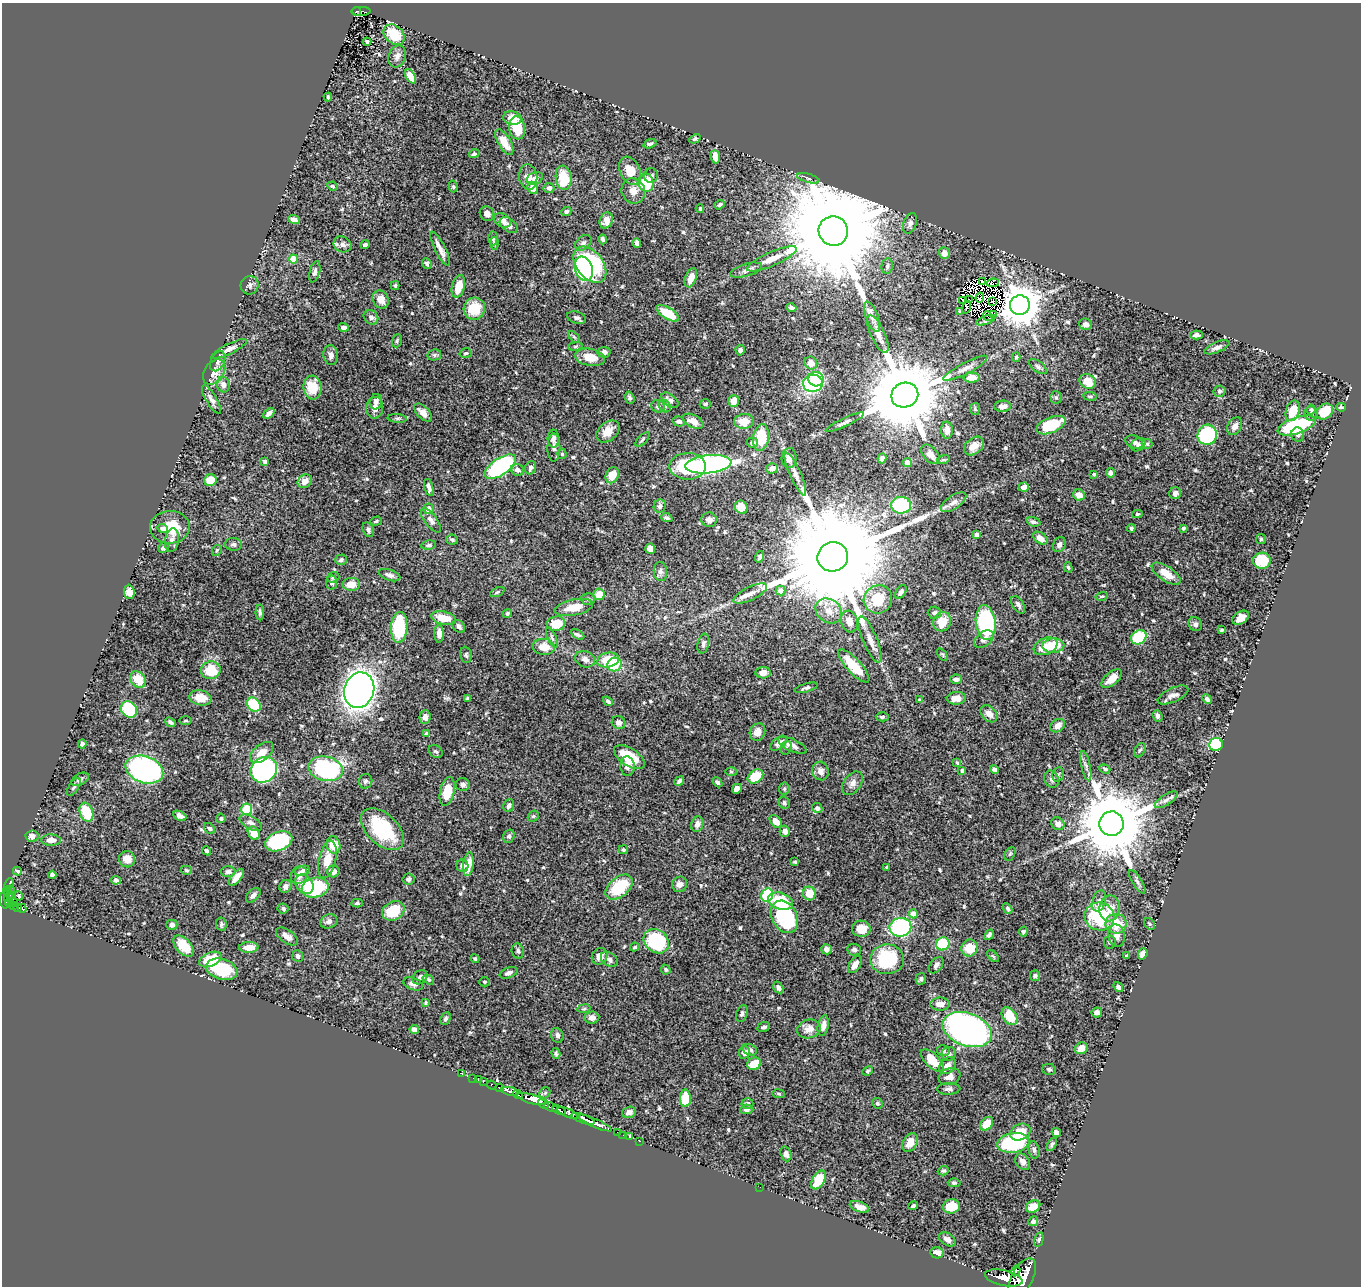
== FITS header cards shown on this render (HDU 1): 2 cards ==
NAXIS1  =                 1359
NAXIS2  =                 1284

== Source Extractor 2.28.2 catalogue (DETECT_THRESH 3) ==
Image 1359 x 1284 px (HDU 1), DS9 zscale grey, 1 PNG px = 1 image px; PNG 1363 x 1288 px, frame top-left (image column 1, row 1284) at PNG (2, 3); each listed source drawn as its Kron ellipse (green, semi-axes under 4 px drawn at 4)
Background 0.609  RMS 0.014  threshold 0.0425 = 3 sigma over >= 5 px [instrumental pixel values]
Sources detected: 599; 6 with non-positive FLUX_AUTO (blend fragments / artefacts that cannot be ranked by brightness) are neither listed nor drawn; of the other 593, the 500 brightest by FLUX_AUTO listed and drawn (93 fainter detections omitted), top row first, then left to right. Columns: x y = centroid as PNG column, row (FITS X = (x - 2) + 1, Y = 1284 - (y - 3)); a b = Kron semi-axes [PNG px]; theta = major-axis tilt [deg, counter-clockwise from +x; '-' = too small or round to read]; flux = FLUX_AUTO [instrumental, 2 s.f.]
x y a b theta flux
356 11 5 3 - 28
361 11 9 4 0 87
394 35 12 9 -43 31
367 42 4 3 - 2.4
397 56 11 8 73 4.8
410 76 8 4 -60 15
328 97 4 2 - 1.6
512 118 9 6 -13 13
517 128 11 8 -82 23
695 139 6 3 28 1.5
504 142 14 6 -60 12
650 144 7 4 18 2.3
474 154 5 4 - 2
715 157 7 4 -84 7.9
630 171 15 10 -64 15
651 175 7 7 - 3.3
528 177 13 9 -82 8.2
535 178 8 6 21 4.4
564 178 12 8 -83 26
808 178 11 4 -15 2.4
646 183 9 7 -80 33
332 186 5 3 - 1.3
453 186 6 4 -74 1.6
533 188 6 5 - 9.7
549 188 5 5 - 3.2
633 191 13 11 -63 8.7
720 205 6 4 36 2.1
700 208 4 3 - 1.3
566 211 5 4 - 2.2
487 214 7 7 - 5.2
294 220 5 4 - 5.6
503 220 9 6 -26 6.3
606 220 8 6 65 8.2
910 223 11 6 70 3.8
509 225 10 6 -36 4.9
833 231 15 14 - 33000
493 238 7 4 89 1.8
603 239 5 3 - 1.9
583 243 9 6 40 3
637 243 5 4 - 4.2
342 244 9 7 -25 4.6
494 244 6 4 -86 1.7
365 245 4 3 - 2.4
440 249 19 5 -63 7
944 253 6 5 - 5
293 259 4 4 - 21
772 259 27 7 24 13
427 263 5 4 - 2.2
590 265 20 13 -52 130
887 266 7 5 80 2.6
584 269 12 9 -70 79
746 270 16 6 16 4.3
315 272 11 5 75 2.7
691 278 10 5 70 9.9
983 282 3 2 - 2.3
993 283 6 3 8 1.9
250 285 9 9 - 3.8
395 286 4 3 - 1.6
458 286 11 6 74 15
980 298 5 2 - 3.8
381 299 9 8 - 9.7
969 299 2 2 - 1.4
963 300 4 2 - 2.2
992 302 3 2 - 1.6
1020 305 10 9 - 3000
966 307 6 2 75 1.7
791 308 5 4 - 2.2
474 309 11 10 - 26
960 312 3 3 - 1.4
668 313 13 5 -32 24
993 315 3 2 - 2.6
988 316 5 2 - 1.3
371 317 8 6 -43 3.7
872 317 16 6 -70 4.7
576 318 10 6 -18 2.9
986 320 10 3 21 3.1
1086 324 7 5 -15 3.9
344 327 5 4 - 3.7
878 334 20 7 -65 6.9
1197 335 6 4 -1 3.5
574 337 7 4 -45 1.5
397 341 6 5 - 1.6
575 346 7 4 8 1.3
1217 347 13 5 23 4.2
229 349 19 5 26 5.1
740 350 5 4 - 3
604 352 6 5 - 3.9
466 353 6 4 15 1.5
331 355 10 7 -81 4.9
434 355 7 5 13 2
590 357 15 8 -10 15
1016 357 5 4 - 1.3
218 361 10 7 65 4.8
811 363 7 6 - 7.4
1038 367 10 5 -37 2.7
965 368 25 5 27 7
214 372 14 9 54 9.8
972 378 8 5 2 9.9
816 379 8 7 - 43
1088 381 8 7 - 15
813 383 10 8 7 74
223 385 8 6 -77 4.5
312 387 12 9 -84 23
1219 391 6 5 - 1.9
905 395 14 12 20 15000
1090 396 7 3 -7 1.3
1056 397 6 5 - 1.7
629 398 6 5 - 2.2
211 399 16 5 -59 4.2
670 400 10 6 -40 4
734 401 6 5 - 8.5
376 402 8 6 76 3.4
705 404 6 4 2 1.6
658 406 7 6 - 3
665 406 7 5 -47 2.3
1002 406 8 5 4 5.3
1341 407 5 3 - 1.4
375 408 11 8 86 6.9
975 409 6 5 - 1.5
1311 409 5 4 - 1.5
1293 411 10 6 72 24
1325 411 9 7 39 24
269 413 7 4 39 4
423 413 11 6 -46 7.1
1311 413 7 6 - 2.7
397 418 10 4 -4 2.1
679 421 6 5 - 3.2
693 421 11 6 -27 9.4
744 421 10 7 4 13
845 422 21 3 25 3.2
1051 425 15 7 22 39
1297 425 20 8 18 90
1235 426 9 7 60 5.5
947 430 8 6 -86 5.3
608 431 13 9 42 13
1207 435 10 9 - 97
1298 435 7 6 - 3.3
761 437 13 8 81 37
553 439 9 6 89 3.6
643 439 9 4 46 1.7
1134 442 9 6 -20 3.8
752 443 5 5 - 2.9
1147 444 5 5 - 1.5
1138 445 8 6 39 3.2
974 446 11 7 38 8.2
554 447 14 6 90 4.2
562 454 5 4 - 1.6
930 454 11 7 -50 5.6
789 458 10 7 85 6.3
882 458 5 4 - 6.3
943 460 6 4 17 1.3
265 461 4 3 - 2
907 463 4 4 - 17
708 464 23 9 6 220
688 466 18 13 0 62
500 467 18 8 34 130
531 468 7 5 67 2.9
772 468 5 5 - 5.9
517 470 6 5 - 4
1110 473 5 4 - 2.7
795 474 23 5 -66 6.6
1094 474 3 3 - 1.4
612 475 8 6 65 15
210 480 6 6 - 18
305 481 8 6 34 7.4
429 487 9 4 -74 3.8
1024 487 5 4 - 7.8
1175 493 6 6 - 4.3
1079 495 6 5 - 7.7
954 502 14 6 35 5.4
901 505 10 8 -2 57
660 506 7 6 - 2.7
741 507 7 6 - 17
428 509 5 5 - 7.8
1137 514 5 4 - 1.3
667 518 6 4 -21 2.1
431 520 14 6 -53 5.1
709 520 7 7 - 4.2
376 521 6 4 17 1.6
1033 522 7 4 -20 2.7
170 527 20 16 3 26
162 528 5 4 - 2.7
1131 528 4 3 - 1.7
1183 528 3 3 - 1.8
368 530 7 5 -66 2.9
977 535 4 4 - 6.7
1040 538 8 5 -37 7.3
1261 539 5 5 - 1.5
172 540 12 7 80 5
452 540 6 5 - 2.1
233 544 9 6 -2 2.8
428 545 7 4 6 2.1
1059 545 8 6 63 3.4
163 548 6 5 - 3.6
650 549 5 5 - 7.7
217 550 6 4 59 1.4
760 557 6 4 73 2.2
833 557 15 14 - 45000
341 560 6 5 - 2.3
1262 561 9 8 - 35
1068 567 5 4 - 1.5
660 571 10 6 -84 3.5
1166 574 17 7 -34 15
389 575 11 5 -18 3.8
333 577 6 5 - 2.4
332 583 7 5 -84 2.9
351 584 9 6 0 12
781 591 5 5 - 8.9
129 592 7 5 -86 8.6
497 592 8 4 26 1.8
901 592 7 4 58 3.2
750 593 18 6 27 6.7
599 594 6 5 - 15
1102 596 6 4 15 1.5
588 599 7 5 -3 2.1
878 599 14 14 - 31
1018 605 10 5 -59 3.4
574 607 19 8 11 17
829 611 14 11 -36 12
260 612 8 4 -89 2.2
507 613 5 4 - 1.8
934 613 6 6 - 2.9
444 618 12 6 -12 17
1241 618 9 6 34 7.6
849 621 11 8 -72 9.1
942 622 10 8 59 19
986 622 17 10 -82 130
556 624 9 7 8 23
1195 624 7 6 - 2.9
459 626 7 5 -44 4
399 627 15 8 87 63
1221 630 3 3 - 1.3
439 634 9 5 -88 5.1
577 634 7 4 -28 1.9
1139 637 8 6 35 56
552 638 11 4 -66 2.7
870 639 25 7 -68 9.2
984 639 11 7 36 4.9
703 644 10 5 77 3
1045 646 12 8 23 18
1053 646 11 7 3 28
544 647 11 8 -8 15
942 654 7 3 -54 1.3
466 655 8 5 -82 1.9
585 659 10 8 -21 5.6
608 660 11 7 12 24
615 665 7 6 - 25
854 666 21 7 -47 29
211 670 10 9 - 29
763 673 7 5 5 5.7
138 679 9 7 -52 19
956 679 6 4 -5 3.4
1112 679 12 6 40 11
806 688 12 4 16 2.3
359 690 18 15 72 980
1173 695 17 7 25 5
200 698 11 7 -11 15
468 698 4 3 - 1.7
956 698 9 6 4 9.5
1207 699 5 4 - 2.9
919 700 4 3 - 1.3
608 701 5 3 - 2
254 705 8 6 -43 37
129 709 9 7 -44 56
989 714 10 7 -46 6.3
1157 716 6 4 -70 2.6
425 717 7 5 86 5.2
882 717 6 4 0 2.2
185 721 6 3 0 1.3
170 722 5 3 - 2.1
619 722 7 6 - 4.1
1058 726 8 6 33 5.4
757 732 9 7 62 7.2
427 734 4 4 - 6.1
779 743 10 5 39 5.2
82 744 4 4 - 2.6
1216 744 7 6 - 62
792 745 15 6 -24 6.3
786 748 7 5 70 1.9
1140 750 8 5 59 1.8
436 751 8 6 -34 2
262 752 14 8 40 11
629 757 17 8 -33 37
957 763 4 3 - 1.4
627 766 10 7 -87 4.3
1086 766 15 4 -78 3.8
325 769 17 12 -12 130
994 769 4 4 - 4
1105 769 6 4 -21 1.7
144 770 19 13 -19 240
264 770 14 12 40 240
962 770 4 3 - 2.2
821 771 9 8 - 5.9
731 772 6 4 -1 1.3
1058 774 7 5 71 2.1
755 776 8 6 34 27
80 779 9 5 28 3.5
1052 779 9 7 -69 3.3
366 781 7 6 - 2.4
679 781 5 3 - 2.5
717 782 5 4 - 2.1
852 783 13 8 54 6
463 784 7 6 - 4
74 787 10 4 56 2.3
737 789 5 4 - 5.7
784 789 6 5 - 1.5
447 792 14 7 78 25
1166 800 13 5 32 3.9
784 803 6 5 - 2
509 806 6 5 - 3.1
817 808 5 5 - 2.8
247 809 6 5 - 41
86 812 10 6 -69 31
180 816 7 4 -26 3.7
533 816 6 5 - 1.4
221 818 5 4 - 1.4
776 821 7 5 -47 8.4
251 823 12 6 -29 4.3
697 824 8 6 73 4.6
1058 824 7 6 - 6.8
1111 824 12 12 - 12000
209 828 6 4 -44 1.8
382 829 26 15 -43 56
785 831 6 5 - 4
254 833 7 5 -60 13
32 836 6 5 - 5.4
509 836 7 5 72 2.5
51 840 10 5 -2 6.2
279 841 14 9 22 92
334 845 9 6 -74 19
623 850 5 4 - 1.6
207 851 4 3 - 2.4
1010 854 7 5 64 1.6
127 859 8 8 - 10
327 859 19 8 77 15
795 862 3 3 - 1.4
468 864 12 5 83 11
462 866 6 6 - 4.3
887 867 3 3 - 1.3
186 870 5 4 - 1.5
17 871 4 3 - 1.9
228 871 7 5 0 2.9
302 871 8 5 16 3.1
333 871 6 6 - 6.2
52 875 4 4 - 3.4
299 875 9 8 - 6.6
236 877 10 5 50 7.8
408 879 6 5 - 2.7
116 880 5 4 - 2.6
1137 882 13 5 -58 2.9
9 884 6 3 64 28
304 884 11 8 -54 10
680 884 8 7 - 4.4
285 886 7 5 56 3.5
619 887 16 10 39 41
315 888 13 10 11 78
10 890 5 3 - 33
6 892 3 3 - 22
809 893 7 6 - 18
12 895 3 2 - 19
253 895 9 5 44 3.6
767 895 7 6 - 52
19 896 5 4 - 1.5
8 897 11 3 -86 62
4 901 8 3 -79 290
781 901 13 8 -17 41
1099 901 11 6 76 4.2
13 902 4 3 - 62
9 903 3 2 - 26
357 903 6 4 2 1.6
13 906 4 3 - 62
18 908 4 3 - 99
22 908 4 4 - 50
283 908 5 5 - 2.2
1110 908 13 10 82 12
1008 909 6 4 -59 1.9
393 911 11 9 28 31
913 914 4 4 - 9.4
1099 916 15 14 - 61
785 917 17 12 -63 100
329 921 9 7 21 4.2
221 924 7 5 -81 1.9
1116 924 10 10 - 25
1149 924 6 4 -55 1.4
172 925 5 5 - 2.4
900 927 11 9 8 160
861 929 9 8 - 13
1023 932 5 4 - 2
989 935 6 4 49 2.2
287 936 12 6 -35 5.9
1116 936 11 8 -77 6.2
656 941 13 11 -40 73
1110 942 6 6 - 2.3
943 944 7 6 - 52
183 946 12 7 -47 21
249 947 9 5 1 10
635 947 5 4 - 1.8
970 948 8 8 - 21
826 949 5 5 - 4
854 950 7 6 - 2.7
518 951 7 6 - 2.4
1143 954 6 4 70 6.9
298 956 6 5 - 3.2
600 956 9 7 58 7.7
993 956 7 4 -44 1.6
1126 956 4 3 - 1.8
475 959 5 4 - 1.4
609 959 9 6 -38 3.7
887 959 17 15 1 66
210 960 12 6 24 26
855 965 10 5 57 6.7
936 965 9 5 52 3.1
222 969 16 10 -16 46
666 970 5 4 - 1.7
509 973 9 5 20 3.5
1035 976 5 5 - 2.2
420 977 8 6 42 3.8
428 979 6 4 -33 1.9
921 979 6 5 - 2.2
484 982 5 4 - 1.4
413 984 10 6 -22 3.6
1118 987 5 4 - 2.7
778 988 6 4 -58 3
426 1002 4 3 - 1.3
940 1004 10 6 0 7.5
584 1009 6 4 8 1.5
1097 1012 5 5 - 3.6
742 1013 9 5 72 2.7
1009 1016 10 6 -55 26
592 1018 7 6 - 5.3
445 1019 7 4 65 2.3
823 1026 10 5 77 5.4
763 1027 6 4 20 2.5
809 1029 12 9 16 7.2
414 1030 5 4 - 4.6
967 1030 25 16 -20 430
557 1035 7 6 - 3.2
1081 1048 6 5 - 8.5
750 1050 7 5 -24 2.3
943 1050 6 5 - 2.3
744 1052 6 6 - 7.7
556 1054 5 4 - 1.5
949 1054 7 7 - 3.5
932 1060 14 7 -43 21
754 1064 7 6 - 18
947 1066 10 7 43 6
1049 1069 7 5 -13 2.2
868 1071 5 4 - 1.4
462 1074 2 2 - 7.9
950 1077 11 8 20 6.6
473 1078 2 2 - 9.3
478 1080 2 2 - 7.4
483 1081 4 2 - 37
492 1085 5 3 - 72
500 1088 4 3 - 160
949 1089 11 6 3 3.1
510 1091 9 4 -13 740
545 1093 6 5 - 1.5
779 1094 6 4 -7 1.3
518 1095 5 3 - 270
685 1098 8 5 -89 33
531 1099 15 4 -17 1400
877 1103 5 5 - 1.5
544 1104 6 4 -43 220
747 1104 6 5 - 2.4
551 1107 7 3 -22 250
747 1109 6 5 - 2.4
559 1110 7 3 -20 340
629 1112 7 5 16 4.1
568 1113 11 4 -23 230
583 1119 12 3 -20 790
595 1123 18 4 -24 1000
987 1124 8 5 50 14
617 1132 2 2 - 11
1020 1132 10 8 25 18
1056 1133 5 4 - 4.3
623 1135 2 2 - 6
629 1137 3 3 - 11
639 1141 3 2 - 20
910 1142 10 7 62 9.6
1013 1143 16 10 9 85
1052 1144 7 4 59 2
1034 1150 8 5 -81 2.6
786 1154 7 5 -70 3.3
1023 1162 9 6 -56 4
943 1171 6 4 20 1.7
818 1180 10 6 59 25
954 1183 6 4 0 1.6
760 1187 2 2 - 4.8
913 1206 5 3 - 2.1
951 1206 9 7 7 18
859 1207 10 5 -20 6
1033 1207 7 6 - 12
1033 1221 5 4 - 2.7
947 1239 9 6 -32 5.2
1039 1240 7 4 77 2
937 1253 7 5 -13 7.6
1016 1271 5 3 - 290
1004 1278 19 7 -12 2000
1022 1278 21 10 61 4100
At the frame edge (FLAGS 8, measured only in part): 2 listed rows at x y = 4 901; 1022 1278
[93 fainter detections neither listed nor drawn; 6 non-positive-flux detections neither listed nor drawn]